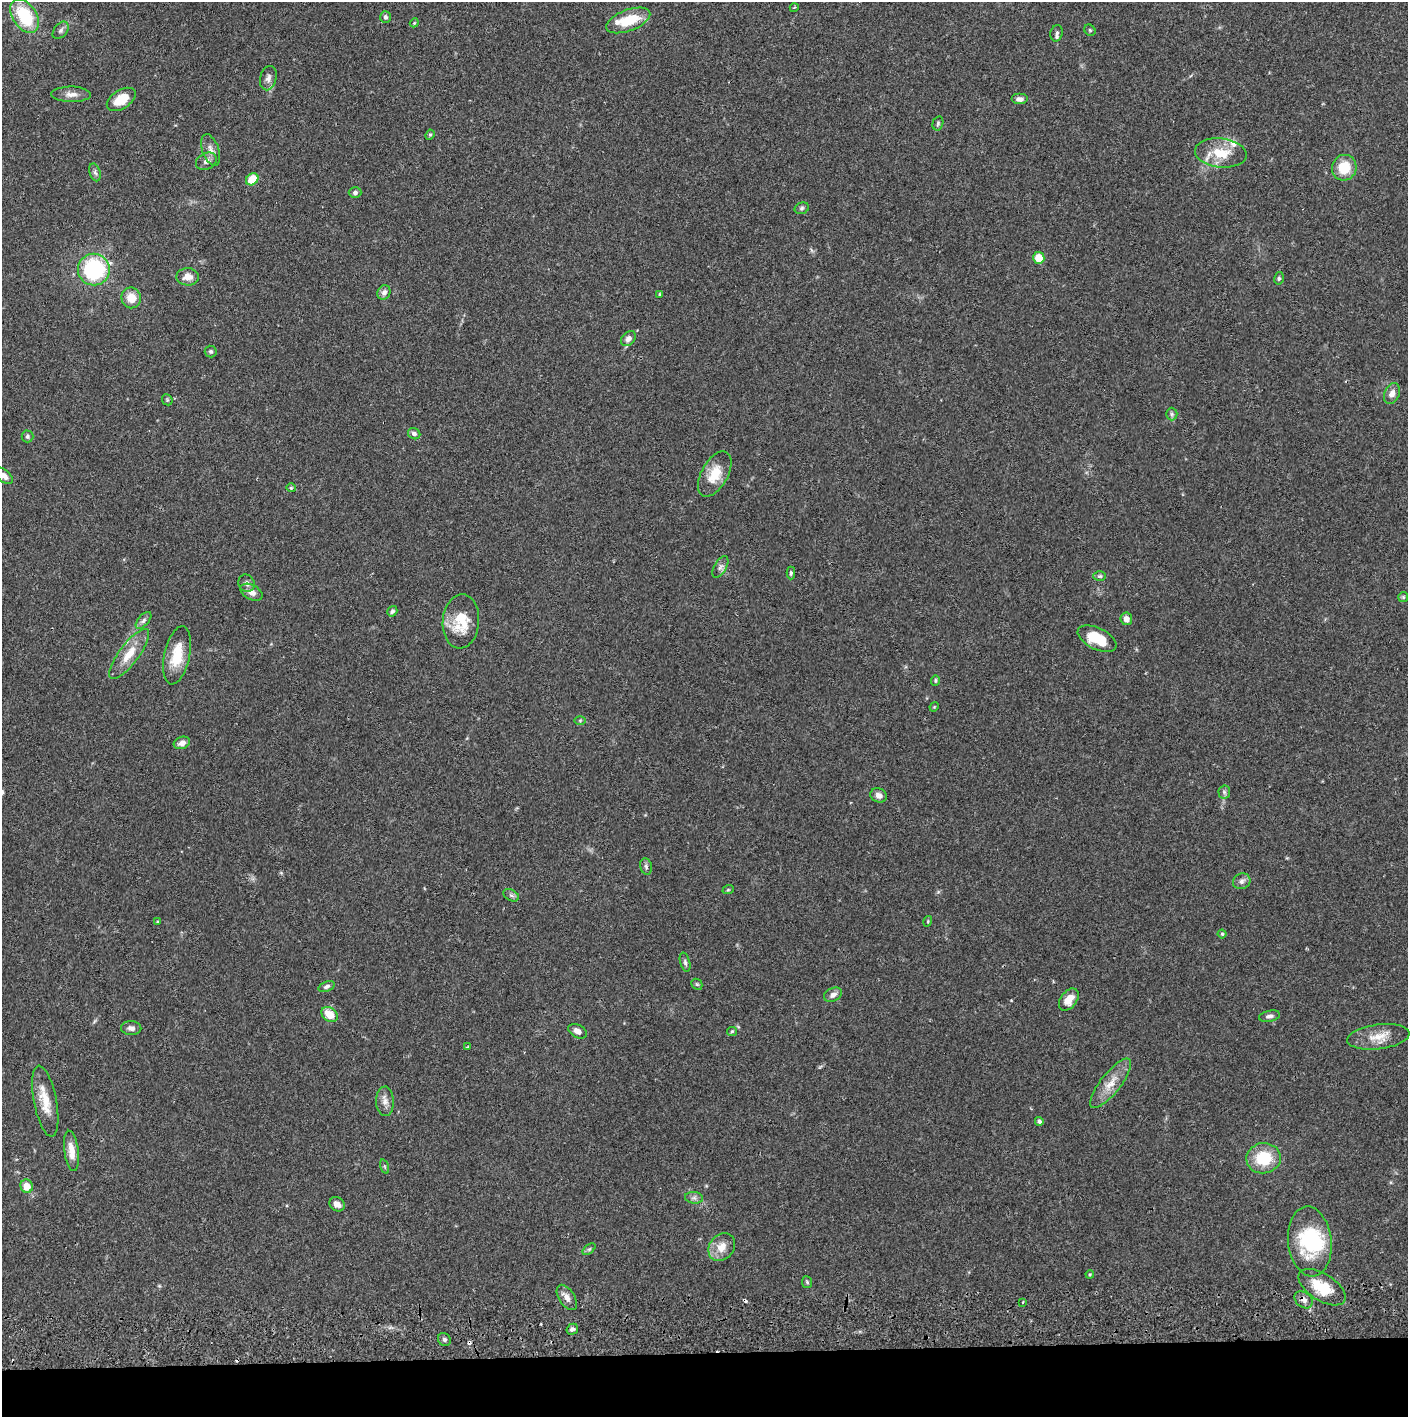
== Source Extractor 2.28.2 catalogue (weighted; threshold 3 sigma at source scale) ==
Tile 8 of 3 x 3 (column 2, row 3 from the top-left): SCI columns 1411-2816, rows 57-1471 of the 4229 x 4360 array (HDU 1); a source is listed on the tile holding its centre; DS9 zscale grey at full resolution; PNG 1410 x 1419 px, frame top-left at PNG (2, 2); each listed source drawn as its Kron ellipse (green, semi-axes under 4 px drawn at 4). Shown black and unused: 5% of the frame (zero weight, under 2 of 3 exposures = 3% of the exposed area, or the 3 px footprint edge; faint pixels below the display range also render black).
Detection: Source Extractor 2.28.2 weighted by HDU 2 'WHT'; one run over the whole footprint, this tile lists its part. Background 0.0683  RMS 0.0049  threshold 0.0219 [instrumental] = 3 sigma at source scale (4.5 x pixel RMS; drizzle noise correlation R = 1.50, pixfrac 1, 0.05/0.05 arcsec/px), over >= 5 px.
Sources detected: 104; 1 inside a brighter object's white glare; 3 cosmic-ray / hot-pixel residue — neither listed nor drawn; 2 inside a brighter listed object's ellipse — not listed separately; the other 98 listed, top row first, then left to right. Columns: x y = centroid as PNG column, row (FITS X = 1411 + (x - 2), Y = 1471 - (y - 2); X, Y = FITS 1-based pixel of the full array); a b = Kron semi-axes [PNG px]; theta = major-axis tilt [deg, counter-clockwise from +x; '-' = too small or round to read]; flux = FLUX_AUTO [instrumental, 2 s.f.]
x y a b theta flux
794 8 4 3 - 0.43
25 16 19 12 -56 25
385 17 6 5 - 1.3
628 20 23 10 20 14
414 23 4 3 - 0.44
61 30 10 6 52 1.5
1090 30 6 5 - 0.69
1057 33 8 6 77 1.2
268 78 12 8 77 2.5
71 94 20 8 -1 3.5
121 99 16 9 32 9.7
1020 99 8 5 0 2.1
938 123 7 5 75 0.92
430 135 5 4 - 0.64
211 150 16 8 -70 3.2
1221 153 26 14 -6 12
206 161 11 8 28 2.2
1344 168 13 12 - 11
95 172 9 5 -73 1.4
252 179 7 5 44 10
355 192 6 5 - 1.3
802 208 7 5 17 0.94
1039 258 6 5 - 8.7
94 269 16 16 - 46
188 277 11 8 -1 4.3
1279 278 6 5 - 0.9
384 292 7 6 - 2
660 294 4 3 - 0.54
131 298 10 10 - 6.7
628 339 8 6 46 2.3
211 351 6 6 - 0.9
1392 393 11 7 66 3.1
167 400 6 5 - 0.68
1172 414 6 5 - 1
414 434 6 5 - 1.7
27 436 6 6 - 1
715 474 25 13 61 11
4 476 11 6 -40 2.3
291 488 4 4 - 0.6
720 567 12 6 60 1.8
791 573 6 4 90 0.94
1100 576 6 5 - 0.87
246 583 9 7 -61 1.6
251 592 12 7 -28 3.5
1403 597 5 5 - 0.59
392 611 5 4 - 1
1126 619 6 5 - 3.3
143 620 10 5 49 1.6
461 621 27 18 85 15
1097 639 21 10 -26 13
129 654 30 10 53 9.5
177 655 29 12 78 13
935 680 5 4 - 0.66
934 707 5 4 - 0.44
580 720 6 4 1 0.59
182 743 8 6 21 2.6
1224 792 6 6 - 1.1
879 795 8 7 - 2.5
646 866 8 6 -75 1.2
1242 881 9 7 28 1.9
728 890 6 3 19 0.51
511 895 8 5 -29 1.3
928 921 5 3 - 0.5
158 922 4 3 - 0.54
1222 934 4 4 - 0.65
685 962 10 5 -74 1.2
697 984 6 5 - 0.69
327 986 8 5 21 1.3
833 995 9 6 27 2.2
1069 1000 12 8 53 5.8
330 1014 9 6 -40 7.5
1269 1016 10 5 12 1.7
131 1028 10 7 -5 1.9
578 1031 10 6 -28 2.6
732 1031 5 4 - 0.61
1378 1037 31 12 7 8.3
468 1047 4 2 - 0.51
1111 1083 30 10 52 8.1
45 1101 36 11 -79 10
385 1101 15 9 -89 3.2
1039 1121 4 4 - 1.3
71 1151 20 7 -83 5.4
1263 1158 17 15 7 18
385 1167 7 3 -71 0.62
27 1186 7 6 - 6
694 1198 9 6 -7 1.5
337 1204 8 6 -33 2.7
1310 1241 35 21 -84 38
722 1247 15 12 51 6.2
589 1249 7 4 37 0.84
1090 1274 4 3 - 0.49
807 1282 6 5 - 0.83
1322 1287 26 13 -33 15
567 1297 14 7 -56 3.2
1304 1300 10 7 -39 2.3
1023 1302 3 2 - 0.42
572 1329 6 5 - 1.7
444 1339 7 6 - 1.1
Overlapping masked pixels (flux is a lower limit): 1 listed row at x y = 1304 1300
Isophote crosses this tile's border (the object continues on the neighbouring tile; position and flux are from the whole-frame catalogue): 1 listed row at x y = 4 476